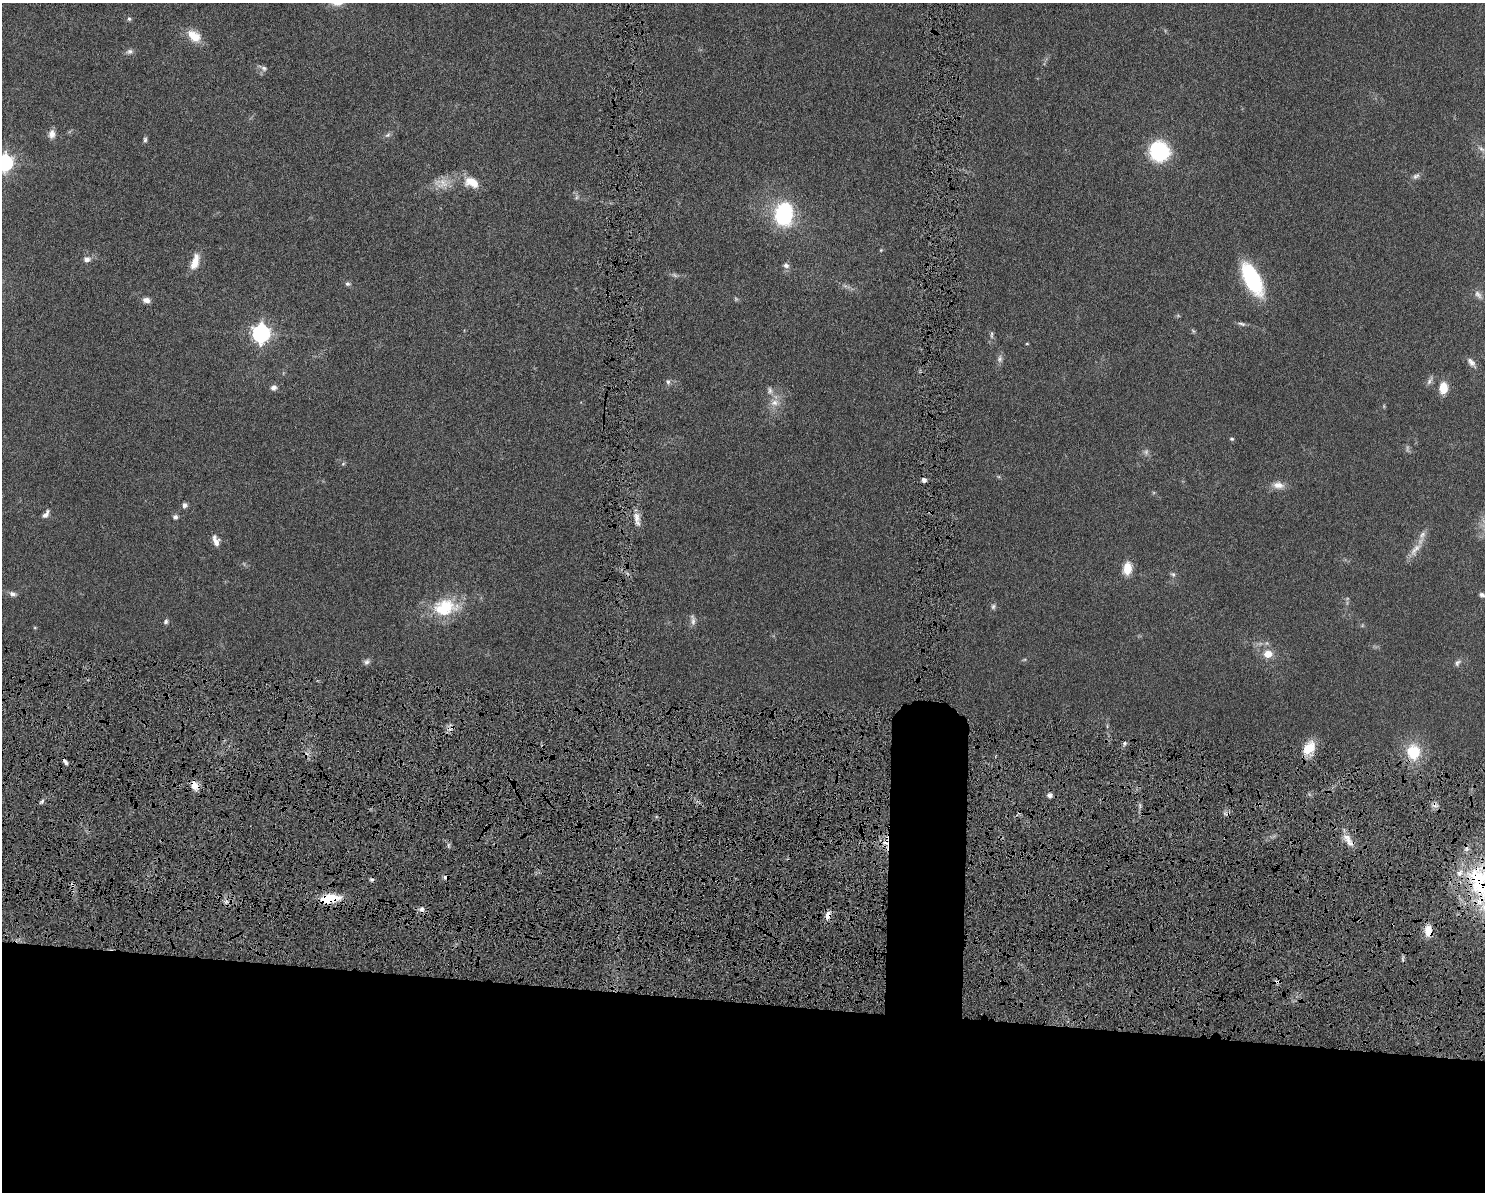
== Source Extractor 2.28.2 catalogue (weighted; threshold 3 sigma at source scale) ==
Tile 11 of 3 x 4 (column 2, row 4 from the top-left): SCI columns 1621-3103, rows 12-1201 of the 4818 x 4785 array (HDU 1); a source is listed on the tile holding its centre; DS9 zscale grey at full resolution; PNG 1487 x 1194 px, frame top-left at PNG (2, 3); no overlay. Shown black and unused: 19% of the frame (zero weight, under 6 of 12 exposures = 3% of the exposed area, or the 3 px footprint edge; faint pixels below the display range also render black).
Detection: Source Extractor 2.28.2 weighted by HDU 2 'WHT'; one run over the whole footprint, this tile lists its part. Background 0.0865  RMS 0.0047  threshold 0.0191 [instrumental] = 3 sigma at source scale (4.09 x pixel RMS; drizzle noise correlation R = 1.36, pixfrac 0.8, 0.05/0.05 arcsec/px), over >= 5 px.
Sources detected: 86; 4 too faint to see at this stretch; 5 cosmic-ray / hot-pixel residue — not listed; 1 inside a brighter listed object's ellipse — not listed separately; the other 76 listed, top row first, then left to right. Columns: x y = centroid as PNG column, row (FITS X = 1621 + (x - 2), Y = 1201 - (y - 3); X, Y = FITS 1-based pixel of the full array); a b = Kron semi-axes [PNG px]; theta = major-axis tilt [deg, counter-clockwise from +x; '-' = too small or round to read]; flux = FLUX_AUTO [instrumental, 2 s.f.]
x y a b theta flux
129 19 6 5 - 0.88
194 36 18 12 -38 7
129 51 9 7 25 1.4
264 68 9 7 -19 1.5
52 134 11 8 84 2.6
388 135 9 5 27 1.1
145 140 7 5 89 0.87
1481 149 11 6 -37 1.6
1159 151 17 16 - 35
5 163 7 7 - 130
1416 176 11 7 36 1.5
472 182 20 12 -22 7.2
443 183 21 14 27 6.2
577 197 7 4 71 0.75
784 214 17 12 85 50
881 250 5 4 - 0.47
87 259 10 8 6 1.9
195 262 20 9 74 6
786 265 8 7 - 1.6
1252 279 37 16 -63 33
348 284 7 6 - 1
845 286 7 4 -19 0.97
1478 295 14 7 -51 2
146 300 9 6 -11 2.1
1178 316 6 4 -19 0.52
1241 324 13 4 -14 1.2
1193 331 7 4 -53 0.64
261 333 8 7 - 160
992 335 12 4 87 1.1
1027 344 5 3 - 0.33
1000 359 11 7 82 1.6
1471 362 15 7 -49 2.3
1430 381 13 5 61 1.4
668 382 9 6 -81 1.1
274 387 8 7 - 1.5
1443 388 14 10 87 5.9
770 391 12 7 -89 1.9
774 403 13 9 13 3.5
1232 439 6 4 -14 0.62
343 464 6 4 43 0.57
924 480 4 4 - 2
1278 485 16 10 -7 3.7
184 505 6 6 - 1.3
46 514 12 6 50 2
175 517 6 5 - 1.3
637 519 21 7 -80 3.7
216 541 15 8 -72 2.8
1415 549 24 8 49 4.7
1127 569 13 8 80 7.2
1173 574 8 6 -52 1
12 594 10 7 -21 1.6
1482 595 6 5 - 1.1
993 606 7 6 - 1
445 607 33 21 8 20
693 620 16 5 -82 1.7
166 621 7 6 - 0.98
1268 654 7 7 - 6.4
1024 660 6 3 19 0.51
367 662 9 7 43 1.3
1458 663 10 7 50 1.4
1124 743 5 5 - 1.1
1309 748 18 12 51 8.4
1413 752 17 14 -84 15
65 762 8 4 -53 1.4
194 785 11 8 -55 4.5
1050 795 6 5 - 1.9
42 801 7 4 46 0.85
1348 840 23 8 -54 4.9
1480 881 55 42 -73 65
72 885 7 4 -72 1.1
329 899 16 8 7 18
226 902 7 4 19 1.1
422 909 8 7 - 1.7
828 915 11 7 68 3.1
1428 931 13 9 -81 6.1
1277 982 9 5 2 1.2
Overlapping masked pixels (flux is a lower limit): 9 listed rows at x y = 1413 752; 194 785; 1348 840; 1480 881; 72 885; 329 899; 828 915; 1428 931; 1277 982
Isophote crosses this tile's border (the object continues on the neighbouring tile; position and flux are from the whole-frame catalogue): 2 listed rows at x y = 5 163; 1480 881